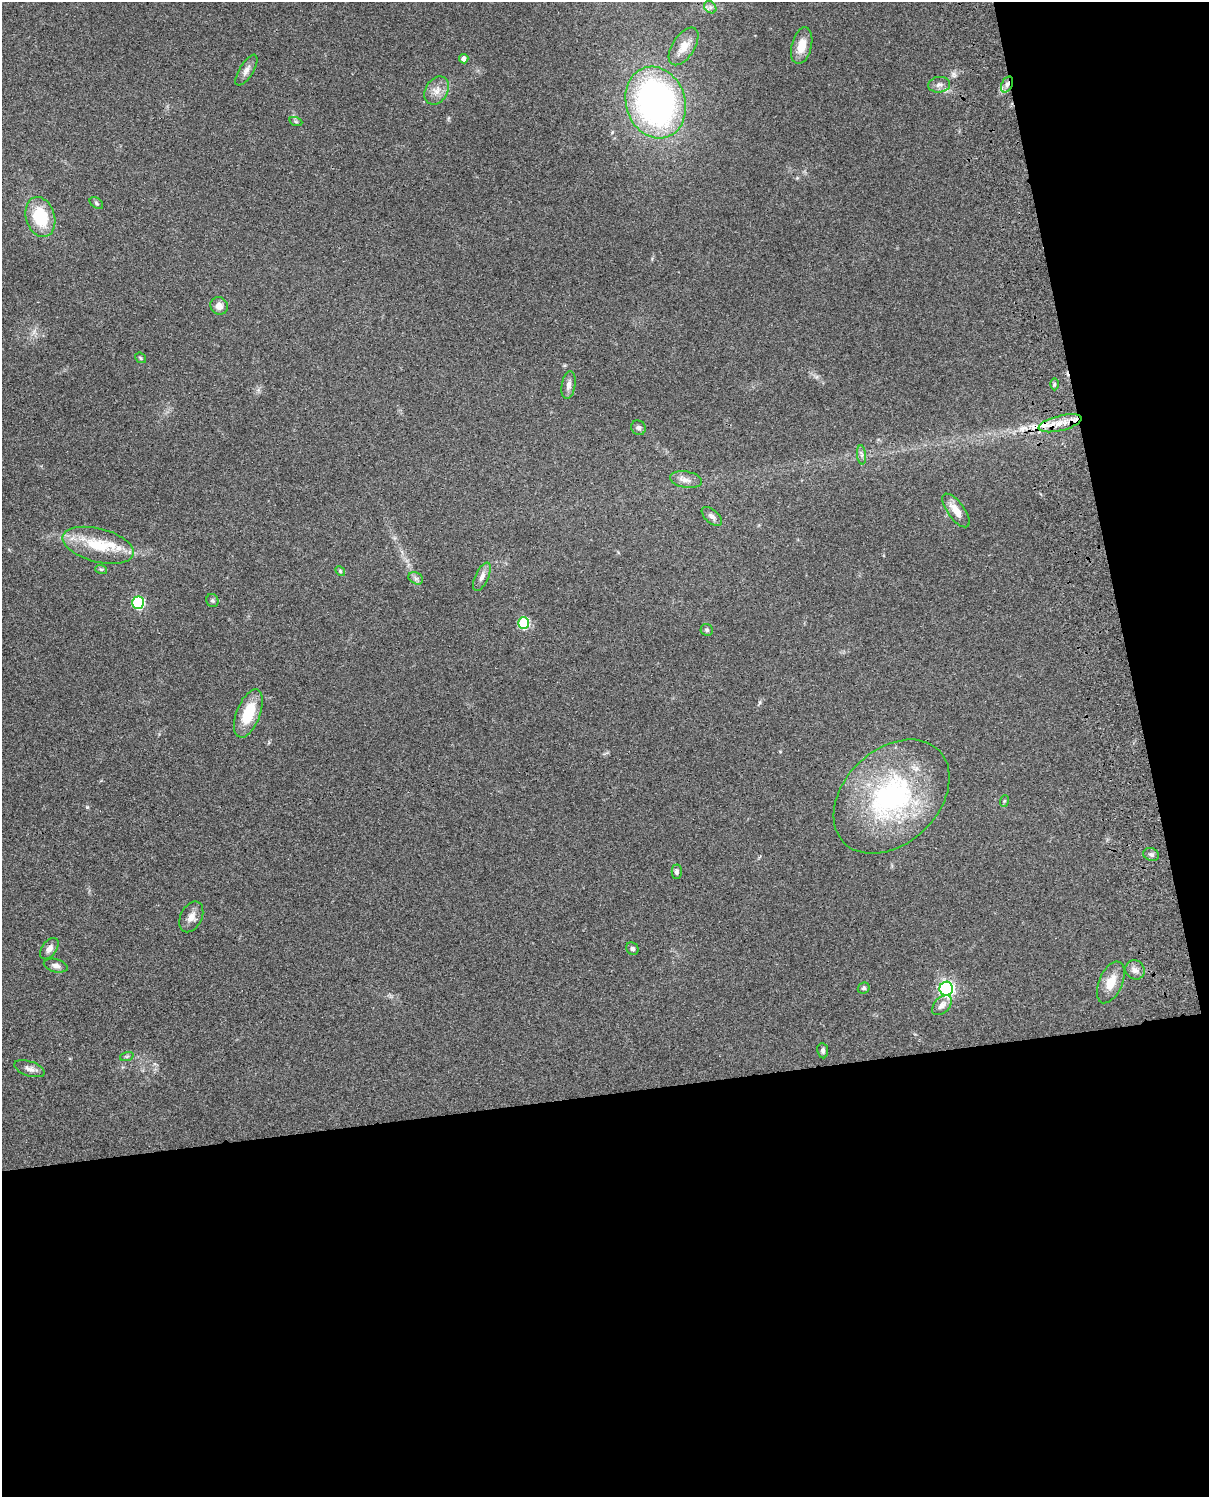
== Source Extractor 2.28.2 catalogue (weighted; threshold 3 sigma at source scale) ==
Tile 12 of 4 x 3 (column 4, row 3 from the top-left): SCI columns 3761-4967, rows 277-1771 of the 5086 x 4924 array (HDU 1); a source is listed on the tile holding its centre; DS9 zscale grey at full resolution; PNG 1211 x 1499 px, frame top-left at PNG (2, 2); each listed source drawn as its Kron ellipse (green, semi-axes under 4 px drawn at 4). Shown black and unused: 33% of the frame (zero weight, under 3 of 4 exposures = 6% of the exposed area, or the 3 px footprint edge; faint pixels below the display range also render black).
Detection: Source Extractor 2.28.2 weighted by HDU 2 'WHT'; one run over the whole footprint, this tile lists its part. Background 0.101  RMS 0.0064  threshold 0.0288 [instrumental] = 3 sigma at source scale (4.5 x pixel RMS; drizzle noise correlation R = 1.50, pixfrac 1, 0.05/0.05 arcsec/px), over >= 5 px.
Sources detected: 51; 1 cosmic-ray / hot-pixel residue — neither listed nor drawn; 2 inside a brighter listed object's ellipse — not listed separately; the other 48 listed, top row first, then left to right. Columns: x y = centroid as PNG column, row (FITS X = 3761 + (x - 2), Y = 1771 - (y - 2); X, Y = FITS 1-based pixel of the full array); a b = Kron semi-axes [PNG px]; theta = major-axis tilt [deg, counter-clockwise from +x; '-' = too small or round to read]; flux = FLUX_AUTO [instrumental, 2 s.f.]
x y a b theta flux
710 7 7 5 -45 1.8
684 46 21 11 57 7.4
802 46 19 10 76 9.1
464 59 5 4 - 2.9
246 70 17 7 58 3.5
1007 84 8 5 62 2.5
939 85 11 8 6 2.9
437 91 15 11 58 6.1
656 102 36 29 -72 220
296 122 7 4 -19 0.98
96 203 7 5 -38 1.1
40 217 20 14 -74 28
219 306 9 8 - 4.3
141 358 6 4 -39 0.83
1054 384 6 4 89 0.86
568 385 14 6 80 3.1
1060 423 22 7 14 9.1
638 428 8 7 - 1.6
862 455 9 4 -84 1.6
686 480 16 8 -10 4.2
956 510 20 8 -53 7.8
712 516 12 6 -42 2.7
98 545 37 16 -14 26
101 569 6 3 -18 0.82
340 571 5 4 - 0.77
482 577 15 6 65 3.5
416 578 8 5 -29 1.7
212 601 7 6 - 1.3
138 603 6 6 - 65
524 623 6 5 - 44
707 630 6 5 - 1.2
248 713 25 12 69 21
892 797 66 47 44 120
1004 801 6 4 71 0.77
1151 854 8 6 -23 1.9
677 872 7 5 -90 1.4
191 917 16 10 63 5
49 949 12 7 53 3.4
632 949 6 5 - 1.4
56 966 12 6 -13 2.6
1135 970 10 9 - 3.3
1111 982 22 11 66 10
864 988 6 5 - 1.2
946 989 7 6 - 170
942 1005 12 7 45 3.8
823 1051 7 5 -82 1.8
127 1056 7 4 18 0.98
30 1069 16 7 -18 3.3
Overlapping masked pixels (flux is a lower limit): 2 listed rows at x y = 1007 84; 1060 423
Unlisted compact peaks at least as high as the median listed source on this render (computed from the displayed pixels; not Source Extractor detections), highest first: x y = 87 807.